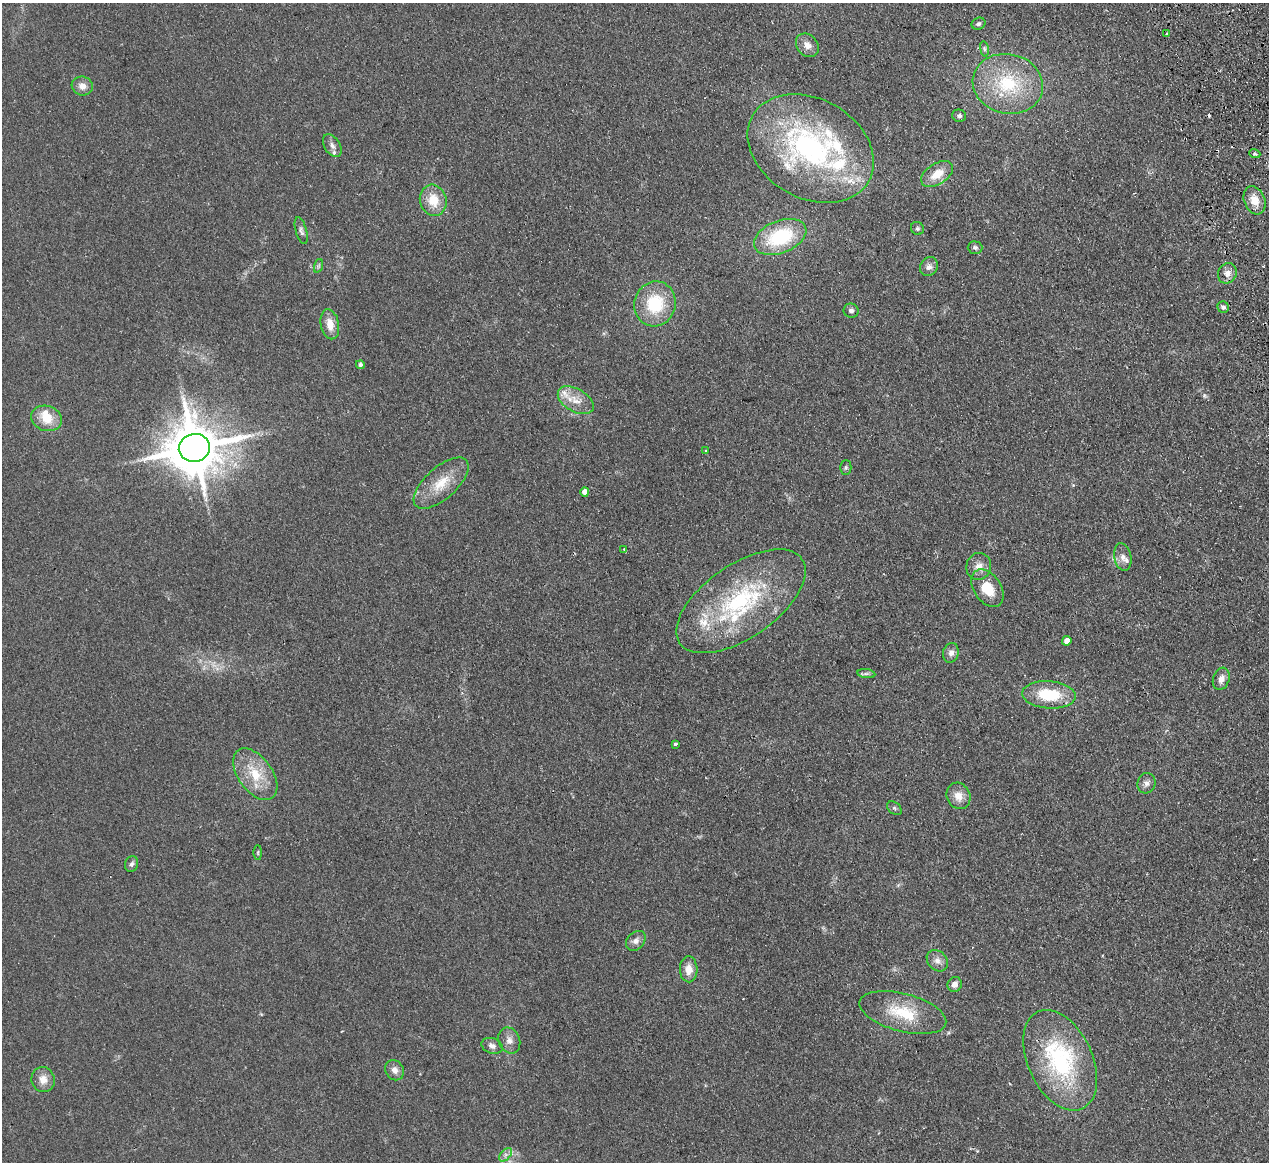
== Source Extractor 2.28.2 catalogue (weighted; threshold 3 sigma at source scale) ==
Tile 10 of 4 x 4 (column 2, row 3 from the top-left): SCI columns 1323-2589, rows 1439-2598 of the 5180 x 5078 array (HDU 1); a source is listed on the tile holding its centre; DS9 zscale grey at full resolution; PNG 1271 x 1164 px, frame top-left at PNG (2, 3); each listed source drawn as its Kron ellipse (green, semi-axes under 4 px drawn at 4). Shown black and unused: <1% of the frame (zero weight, under 2 of 3 exposures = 3% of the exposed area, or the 3 px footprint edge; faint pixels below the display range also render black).
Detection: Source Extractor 2.28.2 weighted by HDU 2 'WHT'; one run over the whole footprint, this tile lists its part. Background 0.107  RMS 0.011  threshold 0.0476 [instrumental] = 3 sigma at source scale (4.5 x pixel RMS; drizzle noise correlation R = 1.50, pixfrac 1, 0.05/0.05 arcsec/px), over >= 5 px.
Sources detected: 72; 4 cosmic-ray / hot-pixel residue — neither listed nor drawn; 8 inside a brighter listed object's ellipse — not listed separately; the other 60 listed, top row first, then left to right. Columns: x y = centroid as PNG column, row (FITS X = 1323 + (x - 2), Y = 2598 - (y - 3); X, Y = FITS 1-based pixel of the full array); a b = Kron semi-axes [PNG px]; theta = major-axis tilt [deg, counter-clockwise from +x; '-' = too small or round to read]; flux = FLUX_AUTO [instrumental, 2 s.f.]
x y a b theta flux
978 24 7 6 - 2.5
1167 34 3 3 - 2.1
807 45 13 10 -48 8.3
984 49 8 4 -81 1.9
1008 84 35 30 -13 72
82 86 11 9 -19 7.7
959 116 7 6 - 2.8
332 146 12 7 -59 5.8
811 149 67 49 -30 240
1255 154 6 3 -18 1.3
937 174 18 10 32 18
433 200 15 13 -74 22
1255 200 14 10 -68 14
917 228 7 6 - 2.2
301 231 14 5 -74 3.3
780 237 27 16 21 69
975 248 7 6 - 2.5
318 266 7 4 71 1.7
929 266 10 8 55 5.1
1227 273 10 9 - 7.3
655 304 22 20 74 52
1223 307 6 5 - 3.3
851 311 7 7 - 3.4
330 324 15 9 -79 13
360 365 4 4 - 2.7
576 400 20 11 -30 15
47 418 15 12 -18 20
194 448 15 14 - 6000
706 451 3 3 - 1.4
846 468 7 5 89 2
441 483 34 16 42 28
585 492 5 4 - 7.1
624 549 4 3 - 1.3
1123 557 14 8 -79 7
979 566 13 12 - 9.6
987 588 21 13 -56 26
741 601 74 36 35 140
1067 641 5 4 - 8.7
951 653 10 8 79 5.7
866 674 9 4 -8 2.6
1221 679 11 8 72 7
1049 695 27 14 -4 45
675 744 3 3 - 2.8
255 774 29 17 -54 32
1146 783 10 9 - 5.1
958 796 13 11 -64 12
894 808 8 5 -41 2.1
258 852 7 4 90 1.4
132 864 8 6 69 3.2
636 941 11 8 47 5.6
937 961 12 9 -44 6.7
689 969 13 9 -88 11
955 984 7 7 - 5.5
903 1013 44 19 -15 44
509 1040 13 10 -66 7.3
492 1046 11 7 -20 4.7
1060 1060 53 32 -65 130
394 1070 10 9 - 6.5
43 1080 12 11 - 11
506 1155 8 5 46 3.2